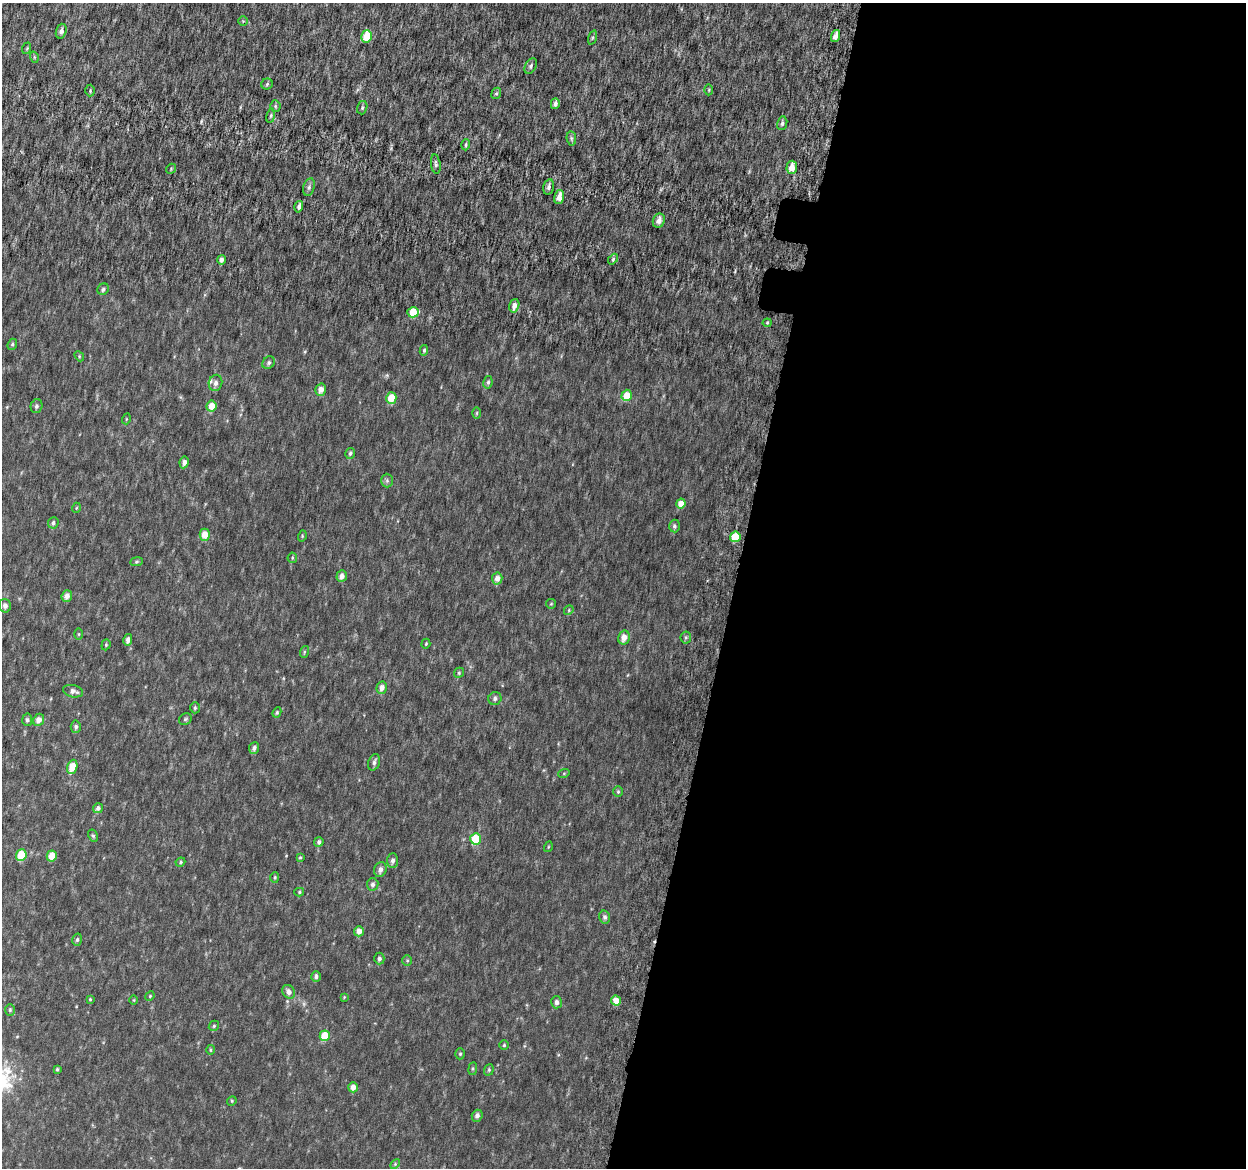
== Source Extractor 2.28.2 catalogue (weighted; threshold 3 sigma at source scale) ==
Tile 12 of 4 x 4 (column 4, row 3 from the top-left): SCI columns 3783-5026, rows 1474-2639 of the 5084 x 5337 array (HDU 1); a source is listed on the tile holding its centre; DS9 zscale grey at full resolution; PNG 1248 x 1170 px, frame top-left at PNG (2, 3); each listed source drawn as its Kron ellipse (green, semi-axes under 4 px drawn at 4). Shown black and unused: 41% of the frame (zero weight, under 6 of 12 exposures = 5% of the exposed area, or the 3 px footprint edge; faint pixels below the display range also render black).
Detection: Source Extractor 2.28.2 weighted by HDU 2 'WHT'; one run over the whole footprint, this tile lists its part. Background 0.00174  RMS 0.0014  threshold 0.00566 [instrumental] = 3 sigma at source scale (4.09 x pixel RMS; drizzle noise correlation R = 1.36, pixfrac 0.8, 0.0396/0.0396 arcsec/px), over >= 5 px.
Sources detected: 128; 1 too faint to see at this stretch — neither listed nor drawn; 1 inside a brighter listed object's ellipse — not listed separately; the other 126 listed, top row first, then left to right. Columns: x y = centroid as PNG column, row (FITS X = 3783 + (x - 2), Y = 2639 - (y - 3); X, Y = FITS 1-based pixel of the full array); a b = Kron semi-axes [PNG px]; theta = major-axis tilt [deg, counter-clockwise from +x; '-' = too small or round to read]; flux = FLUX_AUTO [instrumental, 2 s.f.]
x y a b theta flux
243 21 4 4 - 0.13
61 31 7 5 72 0.45
367 36 6 5 - 2.7
835 36 6 4 72 0.61
593 37 7 3 71 0.18
27 48 6 3 72 0.13
34 57 5 3 - 0.13
531 66 8 5 62 0.29
267 84 6 5 - 0.21
709 90 5 3 - 0.12
90 91 6 4 89 0.16
496 93 6 4 67 0.2
555 104 5 4 - 0.37
275 106 5 5 - 0.21
362 108 7 5 75 0.21
271 116 7 3 81 0.18
782 123 7 5 79 0.28
571 138 7 4 -83 0.23
466 145 6 4 72 0.18
436 164 10 4 -82 0.28
792 167 7 5 86 1.2
171 169 5 4 - 0.14
309 187 9 5 75 0.36
549 187 8 5 77 0.36
559 197 7 5 76 0.85
299 207 6 4 74 0.38
659 221 7 6 - 0.72
613 259 6 4 47 0.19
221 260 5 4 - 0.45
103 289 6 5 - 0.29
514 306 7 5 74 0.77
413 312 6 5 - 2.3
767 323 4 4 - 0.15
12 344 6 4 68 0.2
424 350 5 3 - 0.21
79 356 5 4 - 0.16
269 363 7 5 46 0.3
488 382 6 4 80 0.24
215 383 8 6 76 0.52
321 390 6 5 - 0.98
627 395 6 5 - 1.9
391 398 6 5 - 2.6
36 406 7 6 - 0.32
211 406 5 5 - 1.6
477 413 6 4 89 0.14
126 419 5 3 - 0.096
350 453 5 5 - 0.25
184 462 6 4 79 0.54
387 481 7 5 -89 0.26
681 504 5 4 - 1.1
76 508 5 3 - 0.11
53 523 6 5 - 0.29
674 526 6 5 - 0.3
205 535 6 5 - 1.6
302 536 6 3 74 0.13
735 537 5 5 - 2.2
292 558 5 4 - 0.16
136 562 6 4 8 0.17
342 576 6 5 - 0.63
497 579 6 5 - 0.76
67 596 6 5 - 0.79
551 604 5 5 - 0.14
5 606 7 6 - 0.47
569 610 5 4 - 0.15
79 634 6 4 90 0.13
624 637 7 5 76 1
686 637 6 5 - 0.19
128 640 6 4 77 0.56
426 644 5 4 - 0.13
106 645 5 4 - 0.17
304 652 6 4 71 0.16
459 673 5 4 - 0.17
382 688 6 5 - 0.66
73 691 10 6 -12 0.68
495 699 7 6 - 0.41
195 708 5 4 - 0.19
277 712 5 4 - 0.2
185 719 7 5 35 0.23
27 720 6 5 - 0.27
39 720 6 5 - 0.77
76 727 6 5 - 0.32
254 748 6 5 - 0.44
374 762 8 5 71 0.4
72 767 7 5 70 2.4
564 773 6 3 19 0.13
618 792 5 5 - 0.18
98 808 5 5 - 0.42
93 836 6 4 -62 0.19
476 839 6 5 - 3.8
319 842 5 4 - 0.37
548 847 5 3 - 0.12
21 855 6 5 - 3.6
52 856 5 5 - 1.5
300 857 4 4 - 0.15
393 861 7 5 86 0.44
180 862 5 4 - 0.17
380 869 8 6 71 0.55
275 877 5 4 - 0.16
373 884 6 6 - 0.37
299 892 5 4 - 0.17
605 917 6 5 - 0.34
359 931 5 5 - 0.85
77 940 6 4 74 0.25
379 958 6 5 - 0.37
407 961 5 5 - 0.17
316 977 5 4 - 0.35
289 992 7 6 - 0.63
150 996 5 4 - 0.14
344 997 4 4 - 0.1
90 999 4 3 - 0.11
134 1000 5 3 - 0.1
616 1001 5 5 - 1.5
556 1002 6 5 - 0.47
10 1010 6 5 - 0.21
214 1026 5 4 - 0.18
325 1036 5 5 - 2.8
504 1045 5 4 - 0.17
210 1050 5 3 - 0.13
460 1054 5 4 - 0.18
57 1069 4 3 - 0.16
473 1069 6 3 82 0.15
489 1070 6 4 71 0.17
353 1087 5 5 - 0.92
232 1101 5 4 - 0.15
477 1116 6 5 - 0.48
395 1164 6 3 46 0.14